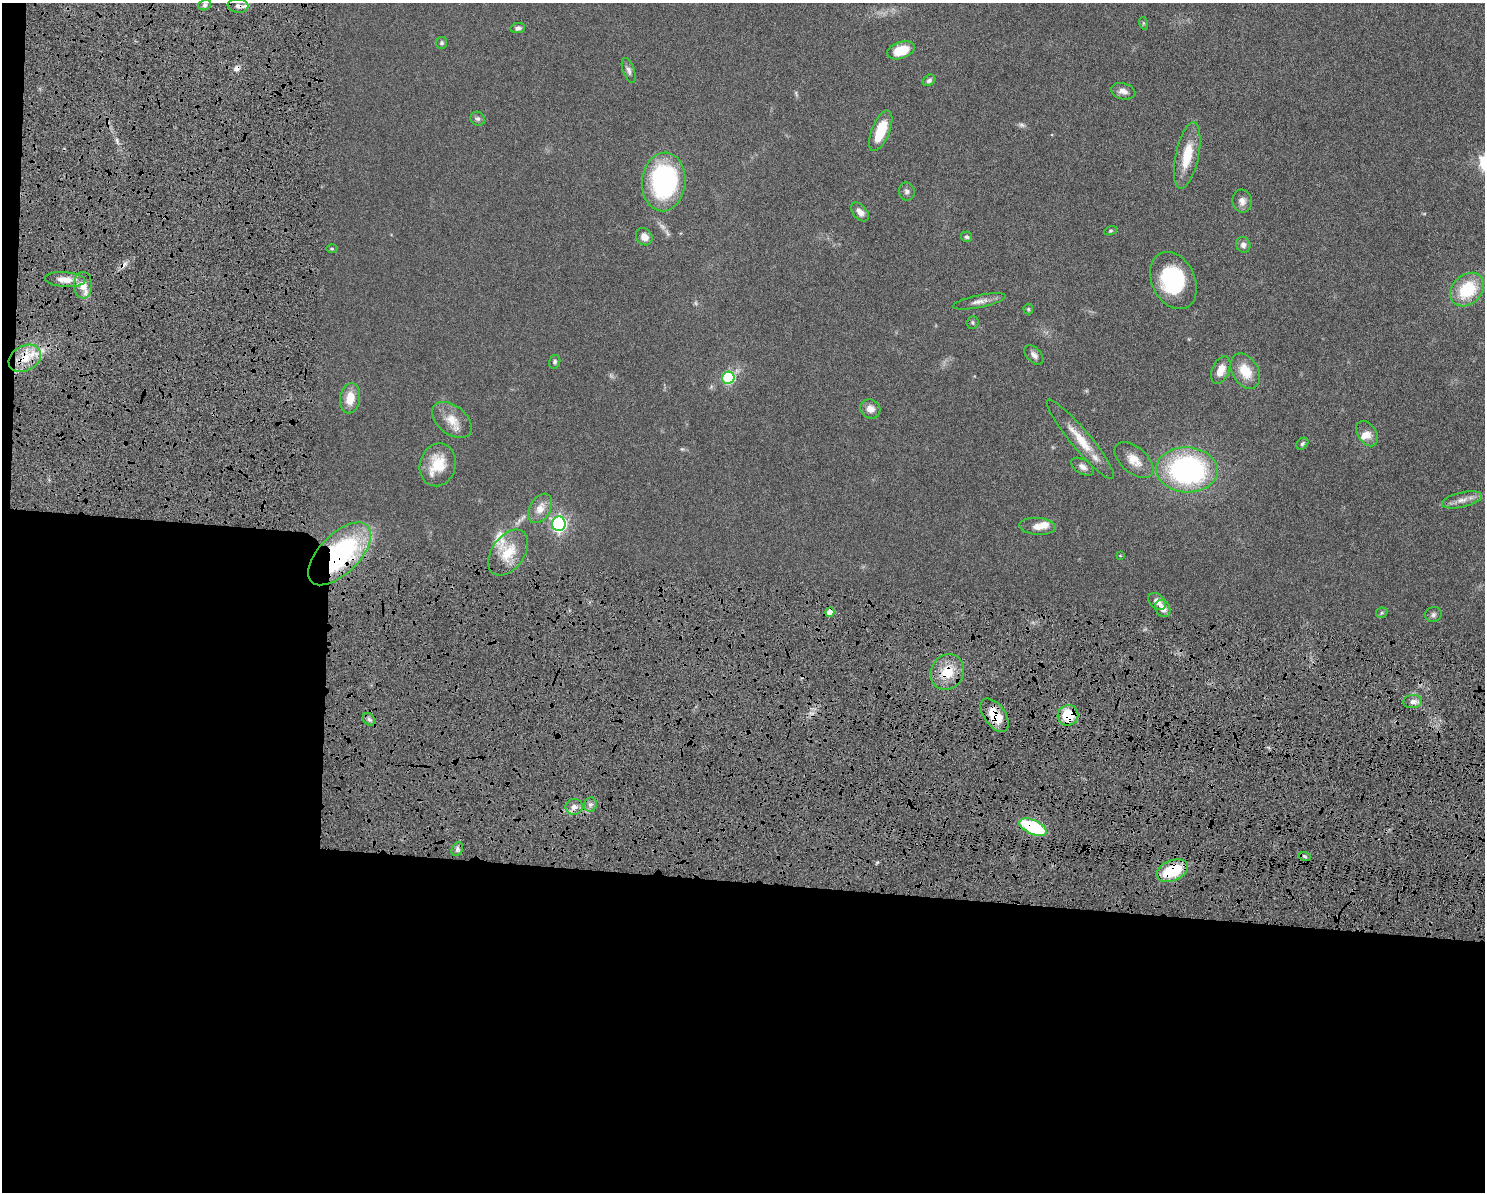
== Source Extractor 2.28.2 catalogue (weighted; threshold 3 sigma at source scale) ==
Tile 10 of 3 x 4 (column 1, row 4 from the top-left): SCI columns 138-1620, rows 12-1201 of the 4818 x 4785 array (HDU 1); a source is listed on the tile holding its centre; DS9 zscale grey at full resolution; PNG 1487 x 1194 px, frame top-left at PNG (2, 3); each listed source drawn as its Kron ellipse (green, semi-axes under 4 px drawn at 4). Shown black and unused: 33% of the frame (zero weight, under 6 of 12 exposures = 3% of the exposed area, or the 3 px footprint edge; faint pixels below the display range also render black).
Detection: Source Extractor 2.28.2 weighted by HDU 2 'WHT'; one run over the whole footprint, this tile lists its part. Background 0.0865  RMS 0.0047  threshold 0.0191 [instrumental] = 3 sigma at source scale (4.09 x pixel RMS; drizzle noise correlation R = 1.36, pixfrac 0.8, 0.05/0.05 arcsec/px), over >= 5 px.
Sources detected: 78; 4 too faint to see at this stretch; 1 inside a brighter object's white glare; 2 cosmic-ray / hot-pixel residue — neither listed nor drawn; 4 inside a brighter listed object's ellipse — not listed separately; the other 67 listed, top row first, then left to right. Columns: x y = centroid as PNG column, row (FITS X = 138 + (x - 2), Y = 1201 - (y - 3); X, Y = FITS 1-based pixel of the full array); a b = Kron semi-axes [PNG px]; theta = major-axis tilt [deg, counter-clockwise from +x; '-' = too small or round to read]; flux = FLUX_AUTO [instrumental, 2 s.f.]
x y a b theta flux
205 5 7 5 17 1.1
238 6 10 7 -5 2.2
1143 23 6 4 -72 0.56
518 28 7 5 8 1.3
441 43 6 5 - 0.9
901 50 14 8 19 10
629 70 13 6 -70 1.7
929 80 7 5 35 1
1123 91 12 8 -14 2.4
478 119 7 6 - 1.1
881 131 21 9 68 12
1187 155 34 11 78 13
664 182 29 21 84 68
907 191 9 7 -70 1.4
1242 201 11 9 -82 2.6
860 212 11 7 -49 2.7
1111 231 6 4 20 0.56
644 237 9 7 -51 3.6
967 237 5 5 - 0.93
1243 245 8 7 - 2.1
332 249 5 3 - 0.51
65 280 20 7 -4 5.1
1173 281 30 21 -64 35
83 285 13 9 90 4.1
1467 290 19 14 44 21
979 301 27 6 11 3.1
1028 309 5 5 - 0.54
972 322 6 6 - 0.77
1034 355 11 7 -47 2
25 358 17 12 29 10
555 362 7 5 77 0.93
1221 370 14 8 66 5.2
1245 371 19 13 -60 9.2
728 378 6 6 - 36
350 398 15 10 81 6.9
870 409 10 9 - 3.1
452 420 22 14 -39 7
1367 433 14 9 -55 3.3
1080 439 51 9 -50 11
1302 444 6 5 - 1.1
1134 460 23 13 -41 6.3
438 465 21 18 76 12
1083 467 12 7 -31 2.2
1187 470 31 22 -4 95
1462 500 20 7 13 3.6
540 508 16 10 60 4.9
559 524 7 7 - 110
1037 526 18 8 -4 4.6
508 553 26 16 54 12
339 554 39 20 45 74
1120 556 4 3 - 0.28
1157 601 10 7 -41 2.8
1163 609 9 7 -57 3.1
830 612 5 4 - 4.8
1382 613 6 5 - 0.63
1433 615 8 7 - 1.4
947 672 18 16 63 11
1413 702 9 6 6 2.1
995 715 19 10 -55 10
1068 715 10 10 - 13
369 719 7 5 -47 1.2
590 804 7 6 - 1.4
574 807 8 8 - 3
1033 827 14 7 -24 35
457 849 7 5 62 1.2
1305 857 6 4 -20 0.77
1172 871 16 10 23 21
Overlapping masked pixels (flux is a lower limit): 9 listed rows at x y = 238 6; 25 358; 339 554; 830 612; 947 672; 995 715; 1068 715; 1033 827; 1172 871